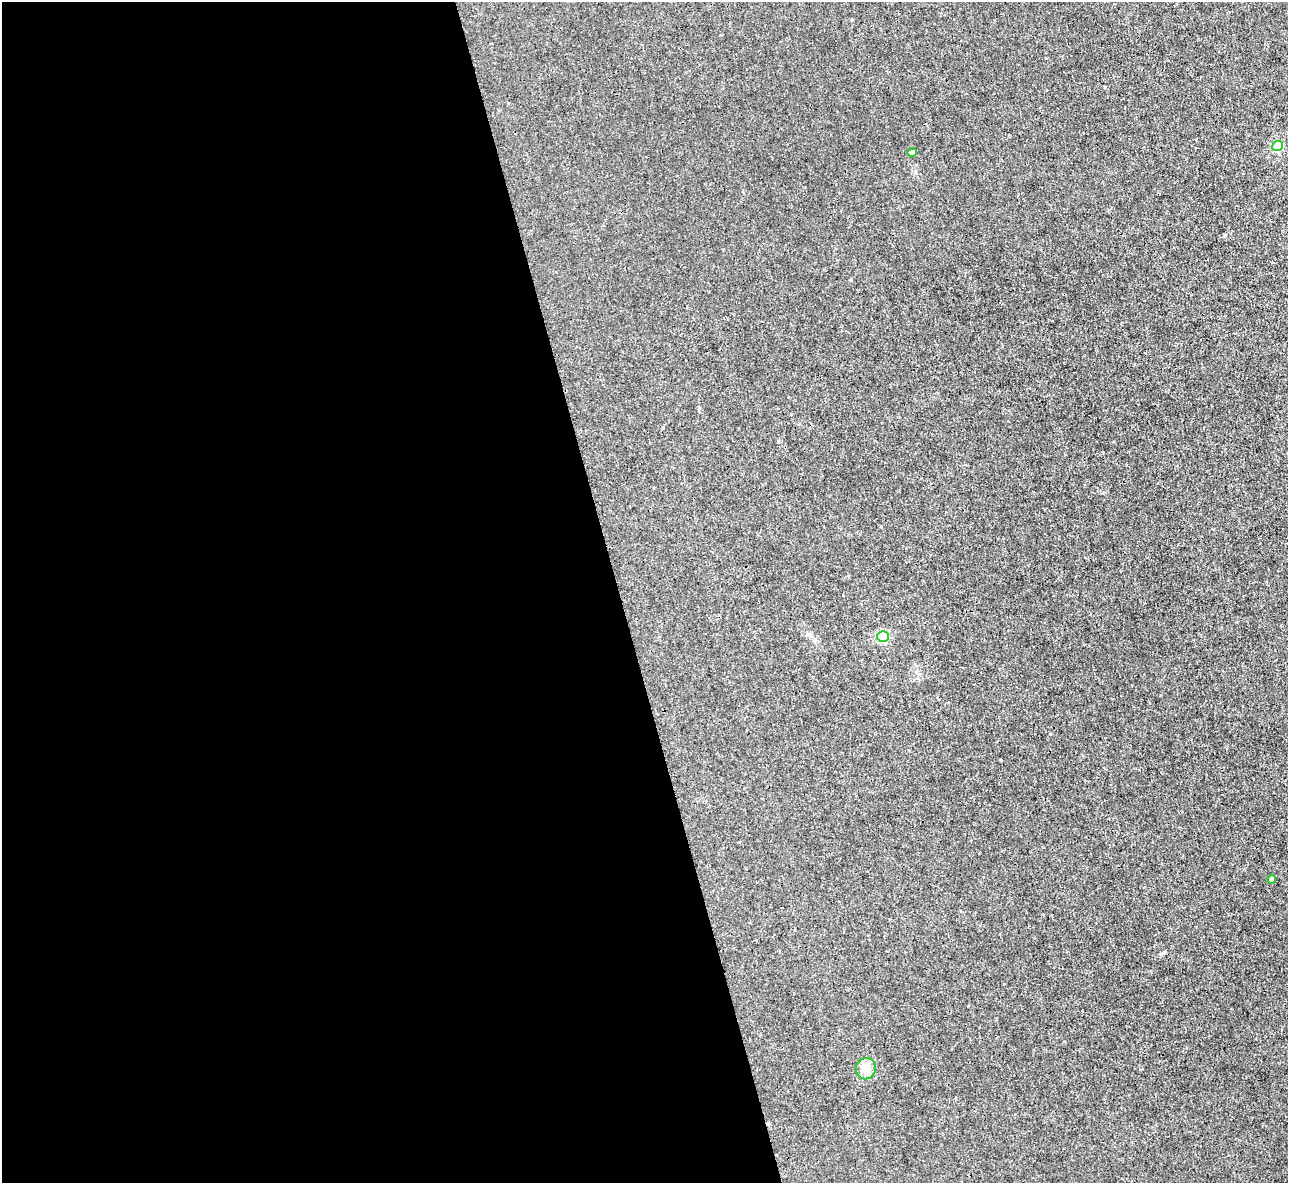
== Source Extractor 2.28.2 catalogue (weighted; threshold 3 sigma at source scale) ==
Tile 9 of 4 x 4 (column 1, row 3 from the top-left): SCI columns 2-1287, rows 1326-2506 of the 5146 x 5131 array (HDU 1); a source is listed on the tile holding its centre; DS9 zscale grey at full resolution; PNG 1290 x 1185 px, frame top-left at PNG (2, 2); each listed source drawn as its Kron ellipse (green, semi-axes under 4 px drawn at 4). Shown black and unused: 48% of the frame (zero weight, under 3 of 4 exposures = <1% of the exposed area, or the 3 px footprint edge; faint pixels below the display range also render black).
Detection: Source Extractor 2.28.2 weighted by HDU 2 'WHT'; one run over the whole footprint, this tile lists its part. Background 0.00342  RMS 0.0017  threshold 0.00747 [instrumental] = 3 sigma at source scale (4.5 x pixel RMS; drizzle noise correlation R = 1.50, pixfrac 1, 0.05/0.05 arcsec/px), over >= 5 px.
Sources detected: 5; all 5 listed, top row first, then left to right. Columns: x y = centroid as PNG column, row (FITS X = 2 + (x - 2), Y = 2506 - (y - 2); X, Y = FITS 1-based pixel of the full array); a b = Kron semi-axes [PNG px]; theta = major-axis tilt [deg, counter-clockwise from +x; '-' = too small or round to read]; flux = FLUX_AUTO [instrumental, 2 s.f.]
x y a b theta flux
1278 146 5 5 - 10
912 153 5 4 - 0.49
883 636 5 5 - 15
1272 879 4 4 - 1
866 1069 10 10 - 2